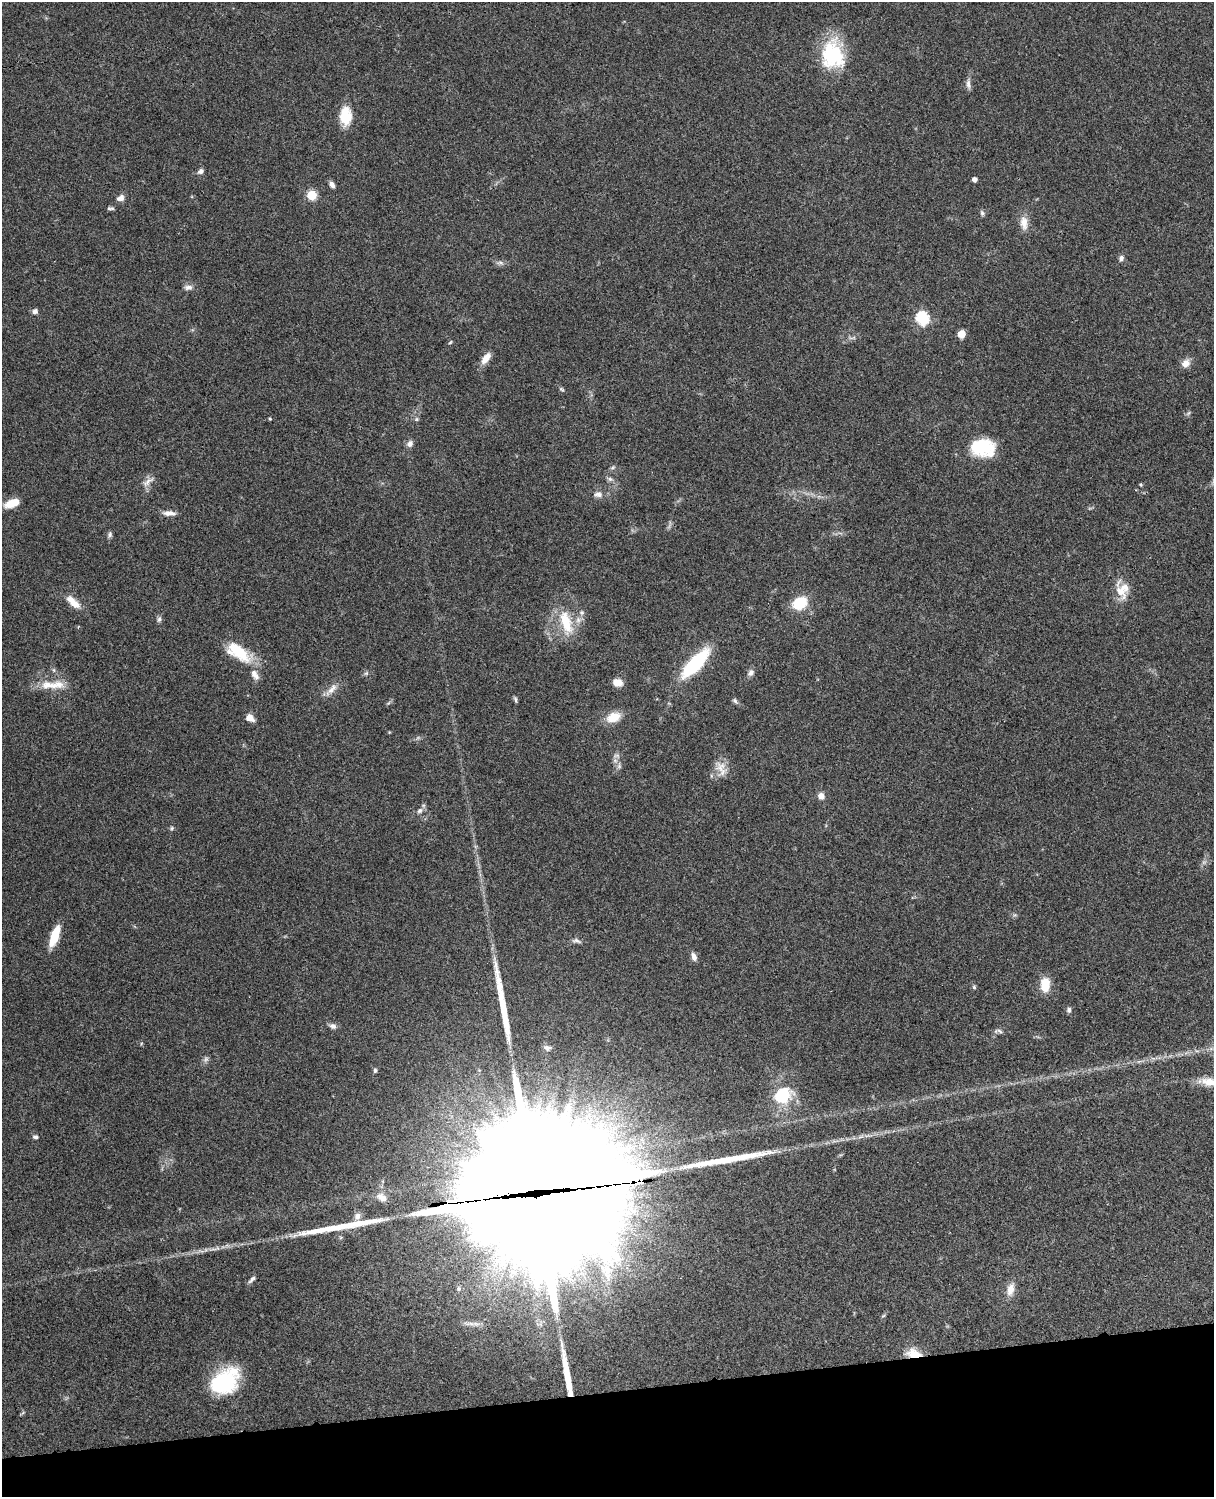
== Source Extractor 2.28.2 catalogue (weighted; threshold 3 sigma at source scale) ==
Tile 10 of 4 x 3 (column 2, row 3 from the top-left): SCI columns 1333-2544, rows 279-1773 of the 5087 x 4929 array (HDU 1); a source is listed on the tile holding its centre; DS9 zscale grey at full resolution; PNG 1216 x 1499 px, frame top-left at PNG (2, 2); no overlay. Shown black and unused: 7% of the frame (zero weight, under 3 of 4 exposures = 6% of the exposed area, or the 3 px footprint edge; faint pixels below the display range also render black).
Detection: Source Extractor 2.28.2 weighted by HDU 2 'WHT'; one run over the whole footprint, this tile lists its part. Background 0.077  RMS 0.0059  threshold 0.0267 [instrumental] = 3 sigma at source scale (4.5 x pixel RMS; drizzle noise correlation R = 1.50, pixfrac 1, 0.05/0.05 arcsec/px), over >= 5 px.
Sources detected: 94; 1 too faint to see at this stretch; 2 inside a brighter object's white glare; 4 long thin detections or spike segments (spike, bleed or trail) — not listed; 4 inside a brighter listed object's ellipse — not listed separately; the other 83 listed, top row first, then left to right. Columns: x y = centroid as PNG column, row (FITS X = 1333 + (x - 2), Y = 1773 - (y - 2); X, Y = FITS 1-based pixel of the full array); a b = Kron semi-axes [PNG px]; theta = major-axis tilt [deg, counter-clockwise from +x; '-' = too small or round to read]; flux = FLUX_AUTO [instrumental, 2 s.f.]
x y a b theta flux
833 55 36 27 -87 39
968 84 14 6 -82 2.5
345 116 20 12 -90 16
201 171 8 6 33 1.9
974 179 4 4 - 2.4
332 185 8 5 -57 2.7
312 195 5 5 - 32
120 198 10 8 23 2.9
110 208 9 5 -3 1.2
982 213 8 5 -64 1.3
1024 223 20 10 -86 6.4
1121 258 8 6 66 2
500 263 13 5 -10 2
188 287 12 7 2 2.6
35 311 7 6 - 2
922 318 6 6 - 78
961 334 5 5 - 14
852 338 15 4 -2 1.9
450 342 6 4 44 0.72
486 358 15 8 56 5.9
1186 363 11 9 54 4.5
562 389 8 5 -43 1
1188 413 8 3 45 0.88
270 419 4 3 - 0.7
416 419 6 5 - 0.99
410 444 8 7 - 2.8
983 448 26 19 -6 28
613 467 7 4 31 1.1
610 479 10 6 -15 1.8
148 481 22 8 36 4
1141 485 6 3 -32 0.64
598 494 13 9 5 3.4
12 503 14 7 20 13
169 513 17 6 -3 3.8
110 534 8 5 79 1.5
1122 590 24 17 -78 11
73 602 20 8 -42 8.4
799 603 18 14 28 17
582 612 6 6 - 1.6
159 619 8 6 73 1.6
566 622 34 14 -74 20
238 652 34 15 -33 23
695 663 36 12 46 46
366 673 7 5 43 1.1
751 673 10 8 49 2.4
255 675 14 8 -61 4.6
617 682 11 8 -15 4.8
47 685 20 12 9 9.6
331 690 23 7 46 5
515 699 9 4 -73 1
735 701 9 5 -46 1.4
613 717 16 11 22 10
250 718 11 8 -30 3.9
616 756 11 8 7 2.5
619 766 10 6 -90 2.3
720 767 21 16 -84 8
821 796 8 7 - 3.6
420 811 8 7 - 2.1
171 828 6 5 - 0.92
1014 915 7 4 71 0.9
54 936 21 8 71 16
576 941 12 6 -10 2
694 956 10 6 -70 2.9
1045 985 15 9 86 12
974 987 5 4 - 0.94
1069 1010 8 5 -86 1.5
333 1026 10 7 -19 2.2
1000 1031 11 5 -27 1.6
547 1048 11 7 -16 2.3
206 1059 9 6 61 1.7
375 1070 5 4 - 1.2
1209 1082 29 10 -5 9.3
783 1095 25 20 36 25
35 1137 7 5 -6 1.4
382 1197 15 10 -32 5.4
536 1201 88 76 -77 21000
357 1216 10 9 - 3.3
252 1279 11 4 44 1.8
1010 1289 17 9 75 6
883 1316 7 4 44 0.84
914 1354 17 10 -13 12
223 1383 32 25 30 43
23 1413 9 2 40 0.67
Overlapping masked pixels (flux is a lower limit): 2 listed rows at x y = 536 1201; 914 1354
Isophote crosses this tile's border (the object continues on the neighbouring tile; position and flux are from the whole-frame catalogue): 1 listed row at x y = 1209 1082